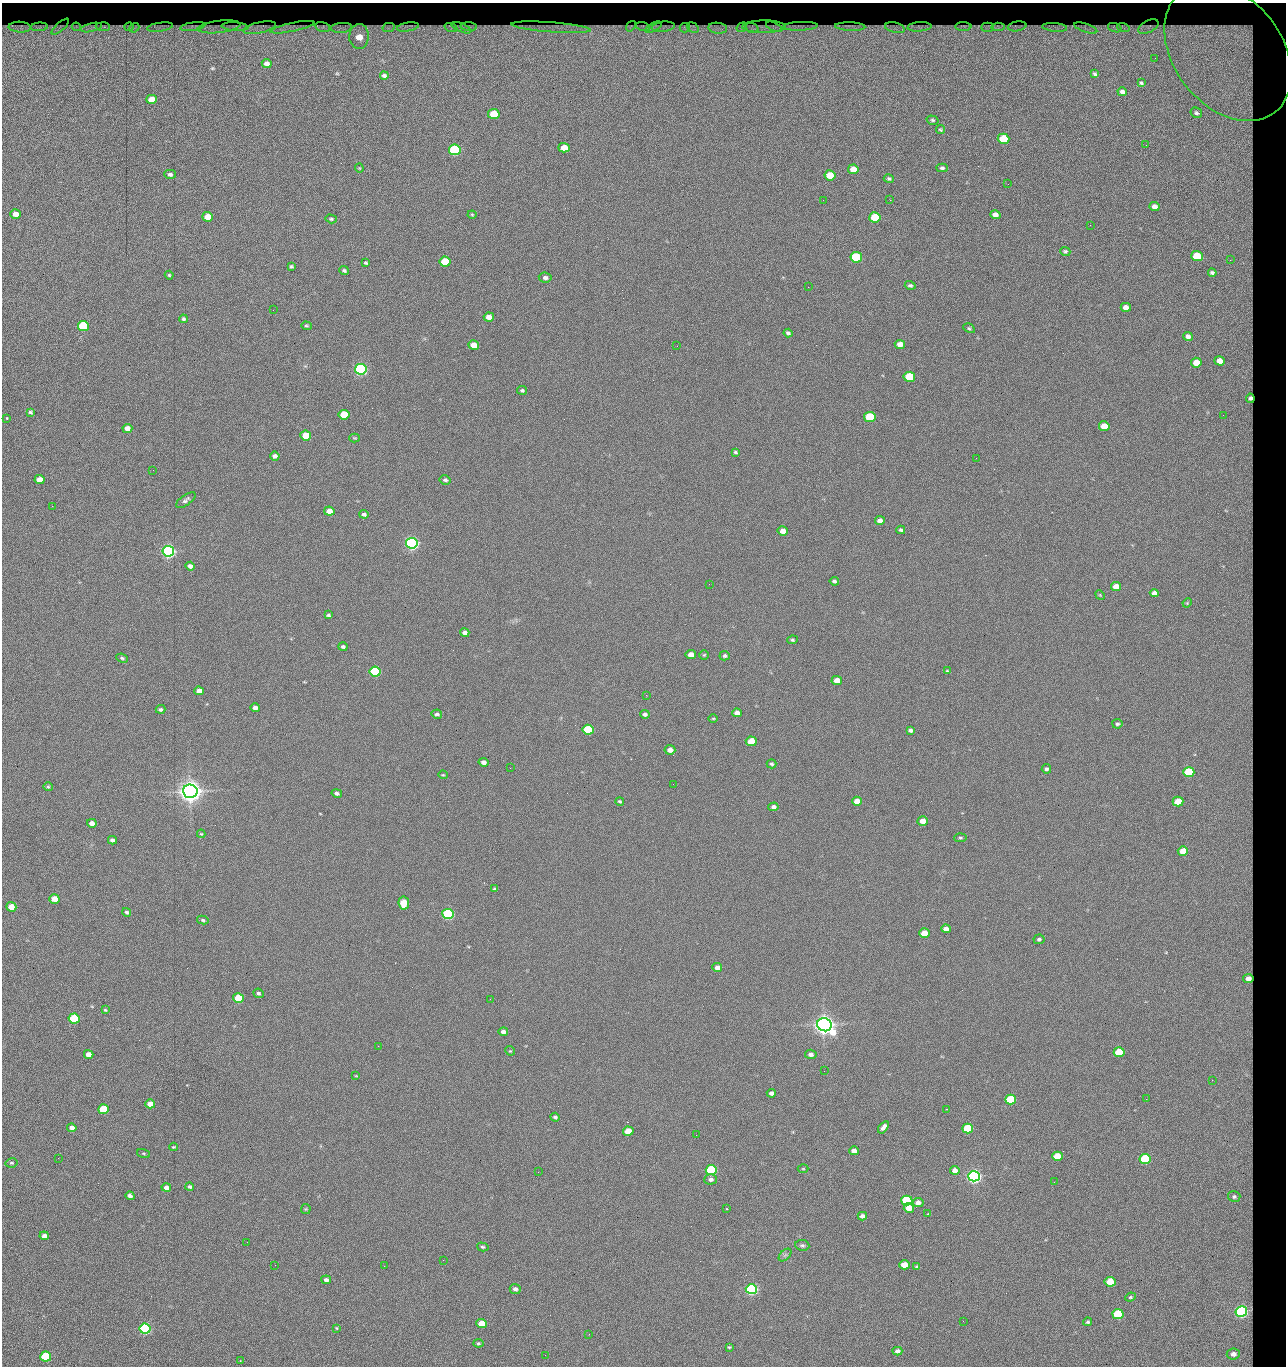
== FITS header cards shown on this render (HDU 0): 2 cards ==
NAXIS1  =                 1284 / length of data axis 1
NAXIS2  =                 1364 / length of data axis 2

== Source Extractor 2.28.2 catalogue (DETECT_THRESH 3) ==
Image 1284 x 1364 px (HDU 0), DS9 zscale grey, 1 PNG px = 1 image px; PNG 1288 x 1368 px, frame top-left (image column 1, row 1364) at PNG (2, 3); each listed source drawn as its Kron ellipse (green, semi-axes under 4 px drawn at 4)
Background 146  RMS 15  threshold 44.2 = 3 sigma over >= 5 px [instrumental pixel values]
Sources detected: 282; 2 with non-positive FLUX_AUTO (blend fragments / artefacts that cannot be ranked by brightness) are neither listed nor drawn; the other 280 listed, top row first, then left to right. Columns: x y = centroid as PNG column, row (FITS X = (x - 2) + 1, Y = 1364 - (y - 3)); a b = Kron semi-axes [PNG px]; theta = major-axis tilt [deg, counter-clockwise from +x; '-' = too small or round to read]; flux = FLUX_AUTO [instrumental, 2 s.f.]
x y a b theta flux
631 26 6 3 52 6.2e+02
800 26 17 4 2 2.4e+03
1017 26 9 5 9 1.6e+03
20 27 11 5 -3 3.3e+03
39 27 8 3 5 2.9e+03
60 27 11 3 42 1.7e+02
76 27 4 3 - 1.5e+03
91 27 11 3 13 3.8e+03
103 27 7 3 -4 2.3e+03
129 27 4 3 - 1.7e+03
160 27 13 4 8 3.4e+03
193 27 12 4 8 3.1e+03
219 27 21 6 7 1.8e+03
235 27 13 3 -3 3.8e+03
293 27 22 4 12 3.2e+03
323 27 7 5 -14 2.5e+03
408 27 11 4 10 3.3e+03
469 27 8 3 -3 2.6e+03
551 27 40 5 -4 9.1e+03
643 27 7 2 -16 1.9e+03
654 27 9 4 27 2.1e+03
663 27 11 5 7 2.0e+03
742 27 5 2 - 1.3e+03
764 27 22 6 0 6.7e+01
774 27 8 3 -23 1.1e+03
850 27 15 3 -2 4.6e+03
919 27 12 4 4 3.2e+03
963 27 8 3 1 2.3e+03
987 27 6 4 1 2.2e+03
998 27 7 4 4 2.7e+03
1055 27 12 4 -5 4.5e+03
1123 27 6 3 -17 2.2e+03
1148 27 11 6 28 5.6e+02
134 28 5 2 - 1.5e+03
260 28 16 5 12 4.8e+03
341 28 10 5 5 4.6e+03
388 28 6 4 14 2.3e+03
451 28 7 4 -20 2.8e+03
461 28 11 3 -23 2.5e+03
685 28 5 4 - 2.2e+03
693 28 6 4 -30 2.6e+03
718 28 9 5 -7 4.3e+03
752 28 6 4 -19 2.7e+03
895 28 10 5 -12 3.9e+03
1086 28 12 3 -19 3.6e+03
1115 28 7 3 -19 2.7e+03
359 36 12 9 88 2.3e+04
1228 52 76 54 -52 3.3e+05
1155 58 2 2 - 8.0e+02
267 63 5 4 - 4.5e+03
1095 74 4 3 - 1.1e+03
384 76 4 3 - 2.1e+03
1141 83 3 2 - 1.0e+03
1122 92 5 4 - 3.7e+03
151 99 5 4 - 1.3e+04
1196 113 6 5 - 2.0e+03
494 114 5 5 - 4.2e+04
932 120 6 4 -17 1.6e+03
940 130 4 4 - 1.3e+03
1004 139 6 5 - 6.1e+04
1146 145 2 2 - 6.5e+02
564 148 5 4 - 1.5e+04
455 150 6 5 - 1.6e+05
359 168 4 4 - 9.2e+02
942 168 5 4 - 2.0e+03
853 169 5 5 - 1.2e+04
170 174 5 4 - 2.4e+03
830 175 5 5 - 2.9e+04
889 179 5 4 - 1.7e+03
1008 184 2 2 - 1.1e+03
823 200 2 2 - 1.4e+03
890 200 2 2 - 1.1e+04
1155 207 5 4 - 6.0e+03
16 214 5 4 - 1.0e+04
472 215 4 4 - 9.7e+02
995 215 5 4 - 5.7e+03
208 217 5 5 - 2.0e+04
875 217 6 5 - 5.2e+04
331 219 6 4 -18 1.6e+03
1090 225 2 2 - 5.7e+02
1065 251 5 4 - 1.7e+03
1197 256 5 5 - 4.3e+04
856 257 6 5 - 1.0e+05
1230 260 3 2 - 6.8e+02
445 262 5 5 - 4.0e+04
366 263 4 3 - 1.4e+03
291 267 4 3 - 1.6e+03
344 271 5 3 - 1.7e+03
1212 273 4 3 - 2.0e+03
169 275 4 4 - 1.1e+03
545 278 6 5 - 3.0e+03
910 285 5 4 - 1.7e+03
808 287 2 2 - 1.8e+04
1126 307 5 4 - 7.4e+03
273 310 2 2 - 4.3e+02
489 317 5 4 - 9.3e+03
183 319 4 4 - 1.7e+03
83 326 5 5 - 1.0e+05
306 326 5 4 - 1.3e+03
969 328 6 4 -29 1.4e+03
788 333 4 4 - 2.1e+03
1188 336 5 4 - 3.9e+03
900 344 5 4 - 7.6e+03
474 345 5 4 - 1.6e+04
677 346 2 2 - 2.2e+03
1220 361 5 4 - 1.1e+04
1196 363 5 5 - 1.6e+04
361 369 6 5 - 3.0e+05
909 377 6 5 - 5.8e+04
522 390 5 4 - 1.5e+03
1250 398 4 4 - 2.5e+03
30 412 4 3 - 1.7e+03
344 415 5 5 - 3.7e+04
1223 415 2 2 - 6.4e+02
870 417 6 5 - 6.1e+04
7 418 3 3 - 1.1e+03
1104 426 5 5 - 1.9e+04
127 428 5 4 - 8.5e+03
306 435 5 5 - 2.9e+04
355 438 5 4 - 1.1e+03
735 452 4 3 - 1.5e+03
275 456 5 4 - 3.8e+03
976 458 2 2 - 2.2e+03
153 470 2 2 - 1.8e+03
39 480 5 4 - 1.2e+04
445 480 5 4 - 2.4e+03
186 500 11 5 36 3.1e+03
52 506 2 2 - 6.2e+02
329 511 5 4 - 1.0e+04
364 514 5 4 - 2.4e+03
880 521 5 4 - 5.9e+03
901 530 4 3 - 1.9e+03
783 531 5 4 - 8.7e+03
412 543 6 5 - 5.0e+05
168 551 6 5 - 5.4e+05
190 566 5 4 - 3.9e+03
834 581 5 4 - 1.9e+03
709 584 2 2 - 4.8e+02
1116 587 5 4 - 1.3e+04
1154 593 4 4 - 3.9e+03
1100 595 5 4 - 1.0e+03
1187 603 5 4 - 1.1e+03
328 615 4 3 - 1.9e+03
465 633 5 4 - 4.4e+03
792 640 5 4 - 1.5e+03
343 647 5 4 - 2.1e+03
691 655 5 4 - 1.1e+04
704 655 5 4 - 1.2e+03
725 656 5 4 - 2.0e+03
122 658 6 4 -23 1.9e+03
947 671 4 4 - 1.0e+03
375 672 5 5 - 1.6e+05
837 680 5 4 - 1.4e+04
199 691 5 4 - 7.3e+03
646 695 3 2 - 2.5e+03
255 708 5 4 - 4.3e+03
161 709 5 4 - 2.0e+03
737 713 5 4 - 6.1e+03
437 714 5 4 - 2.4e+03
645 714 5 4 - 2.4e+03
713 719 5 3 - 1.0e+03
1117 724 5 4 - 1.7e+03
588 730 5 5 - 7.4e+04
910 730 4 3 - 2.4e+03
751 741 5 5 - 2.8e+04
670 750 5 4 - 7.4e+03
484 762 5 4 - 4.5e+03
772 764 5 4 - 1.8e+03
510 768 2 2 - 2.2e+03
1046 769 5 4 - 2.2e+03
1189 772 5 5 - 7.7e+04
443 775 4 4 - 1.0e+03
673 784 2 2 - 1.4e+03
48 787 4 4 - 1.2e+03
190 791 7 6 - 1.6e+06
337 793 5 4 - 2.7e+03
620 801 4 4 - 1.1e+03
857 801 5 4 - 1.0e+04
1178 802 5 5 - 2.5e+04
773 807 5 4 - 3.3e+03
923 821 5 4 - 8.1e+03
92 823 5 4 - 6.7e+03
201 834 4 3 - 9.5e+02
960 838 6 4 4 1.4e+03
112 840 4 4 - 3.6e+03
1183 851 5 5 - 1.6e+04
495 889 3 3 - 1.9e+03
54 899 5 4 - 1.3e+04
404 903 6 5 - 2.8e+04
11 907 5 4 - 1.6e+04
127 912 4 4 - 1.8e+03
448 914 5 5 - 2.4e+05
203 920 6 4 -12 1.4e+03
946 929 5 4 - 5.7e+03
924 933 5 4 - 1.9e+04
1039 939 5 5 - 2.2e+03
717 968 5 4 - 6.1e+03
1248 979 5 4 - 8.4e+03
258 993 5 4 - 2.0e+03
238 998 5 5 - 6.1e+04
490 999 2 2 - 1.4e+03
105 1010 4 3 - 1.1e+03
74 1019 5 5 - 7.7e+04
824 1025 7 6 - 1.4e+06
503 1032 5 4 - 4.2e+03
378 1046 2 2 - 3.5e+03
510 1051 5 4 - 1.1e+03
1119 1052 5 5 - 5.0e+04
89 1054 5 4 - 1.1e+04
811 1054 6 4 -4 3.7e+03
824 1071 2 2 - 8.5e+02
356 1076 3 2 - 6.8e+02
1212 1080 2 2 - 1.1e+03
771 1093 4 4 - 3.2e+03
1146 1099 2 2 - 1.6e+03
1010 1100 5 5 - 8.9e+04
150 1104 5 4 - 1.2e+04
104 1109 5 5 - 6.6e+04
946 1109 2 2 - 5.9e+02
555 1117 5 4 - 1.9e+03
883 1127 7 4 52 4.8e+03
72 1128 4 4 - 5.3e+03
968 1128 5 5 - 7.3e+04
628 1131 5 4 - 2.1e+04
696 1135 2 2 - 5.8e+02
174 1147 4 3 - 9.9e+02
854 1151 5 4 - 7.1e+03
143 1153 7 3 -19 9.9e+02
1057 1156 5 4 - 3.2e+04
58 1158 2 2 - 1.6e+03
1145 1159 5 5 - 1.0e+05
11 1163 6 4 12 1.6e+03
803 1169 5 3 - 1.0e+03
711 1170 5 5 - 1.5e+05
955 1170 5 4 - 7.7e+03
538 1172 2 2 - 6.9e+02
974 1176 6 5 - 6.3e+05
711 1179 6 5 - 3.2e+03
1054 1182 2 2 - 1.4e+03
190 1187 4 4 - 2.1e+03
166 1188 5 4 - 4.6e+03
130 1196 4 4 - 3.6e+03
1234 1197 6 5 - 2.4e+03
907 1201 5 5 - 1.5e+05
918 1203 5 4 - 6.8e+03
909 1208 5 5 - 1.7e+04
306 1209 5 5 - 1.2e+03
726 1209 2 2 - 7.5e+02
928 1214 4 3 - 7.5e+02
862 1216 4 4 - 4.5e+03
44 1236 4 4 - 4.4e+03
247 1242 2 2 - 1.3e+03
802 1245 7 5 -8 2.2e+03
483 1247 6 4 -15 1.6e+03
785 1255 7 4 44 2.2e+03
443 1260 2 2 - 5.7e+03
275 1265 2 2 - 1.1e+03
904 1265 5 4 - 1.9e+04
384 1266 2 2 - 3.6e+03
917 1266 4 3 - 1.4e+03
326 1280 5 4 - 2.8e+03
1110 1282 5 5 - 2.7e+04
515 1289 5 4 - 3.5e+03
751 1289 6 5 - 3.1e+05
1130 1297 5 4 - 1.4e+03
1241 1312 6 5 - 3.7e+05
1118 1314 5 5 - 8.0e+04
963 1321 2 2 - 1.9e+03
1088 1322 4 4 - 1.7e+03
481 1323 5 4 - 1.8e+04
336 1328 3 3 - 8.6e+02
145 1329 5 5 - 2.4e+05
589 1334 3 2 - 6.1e+02
478 1343 5 4 - 1.3e+03
729 1347 3 3 - 1.0e+03
897 1351 5 4 - 4.0e+03
1233 1354 6 5 - 6.1e+03
545 1355 2 2 - 2.3e+03
46 1357 5 5 - 9.4e+04
240 1361 2 2 - 5.2e+02
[2 non-positive-flux detections neither listed nor drawn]

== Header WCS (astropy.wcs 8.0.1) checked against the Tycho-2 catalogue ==
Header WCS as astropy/WCSLIB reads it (CRVAL/CRPIX/CD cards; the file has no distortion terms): RA---TAN/DEC--TAN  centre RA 15:41:43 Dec +51:58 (235.43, +51.97 deg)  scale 1.26 arcsec/px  FOV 26.9' x 28.5'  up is +92 deg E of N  parity flipped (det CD > 0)
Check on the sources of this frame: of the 60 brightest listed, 10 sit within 2.0 arcsec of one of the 12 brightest Tycho-2 stars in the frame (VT <= 12.29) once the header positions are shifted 0.25 arcsec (0.24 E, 0.08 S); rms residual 1.13 arcsec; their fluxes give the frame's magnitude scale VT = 25.21 - 2.5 log10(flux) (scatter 0.23 mag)
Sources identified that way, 10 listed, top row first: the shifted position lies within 2.0 arcsec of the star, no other Tycho-2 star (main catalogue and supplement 1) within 4.0 arcsec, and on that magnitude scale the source's flux lands within +1.5 / -3 mag of the star's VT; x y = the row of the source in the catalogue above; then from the Tycho-2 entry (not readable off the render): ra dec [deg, ICRS J2000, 3 dp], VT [Tycho-2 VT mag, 2 dp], TYC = Tycho-2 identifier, HIP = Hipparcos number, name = IAU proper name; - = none
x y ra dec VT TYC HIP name
361 369 235.614 +52.064 11.61 3489-1132-1 - -
412 543 235.514 +52.049 11.19 3489-1407-1 - -
190 791 235.378 +52.130 9.31 3489-1322-1 76850 -
448 914 235.303 +52.042 11.52 3489-958-1 - -
824 1025 235.232 +51.912 9.59 3489-824-1 - -
974 1176 235.143 +51.862 10.97 3489-1016-1 - -
907 1201 235.131 +51.886 12.29 3489-908-1 - -
751 1289 235.084 +51.941 11.45 3489-1346-1 - -
1241 1312 235.062 +51.771 11.53 3489-1453-1 - -
145 1329 235.075 +52.152 11.74 3489-912-1 - -